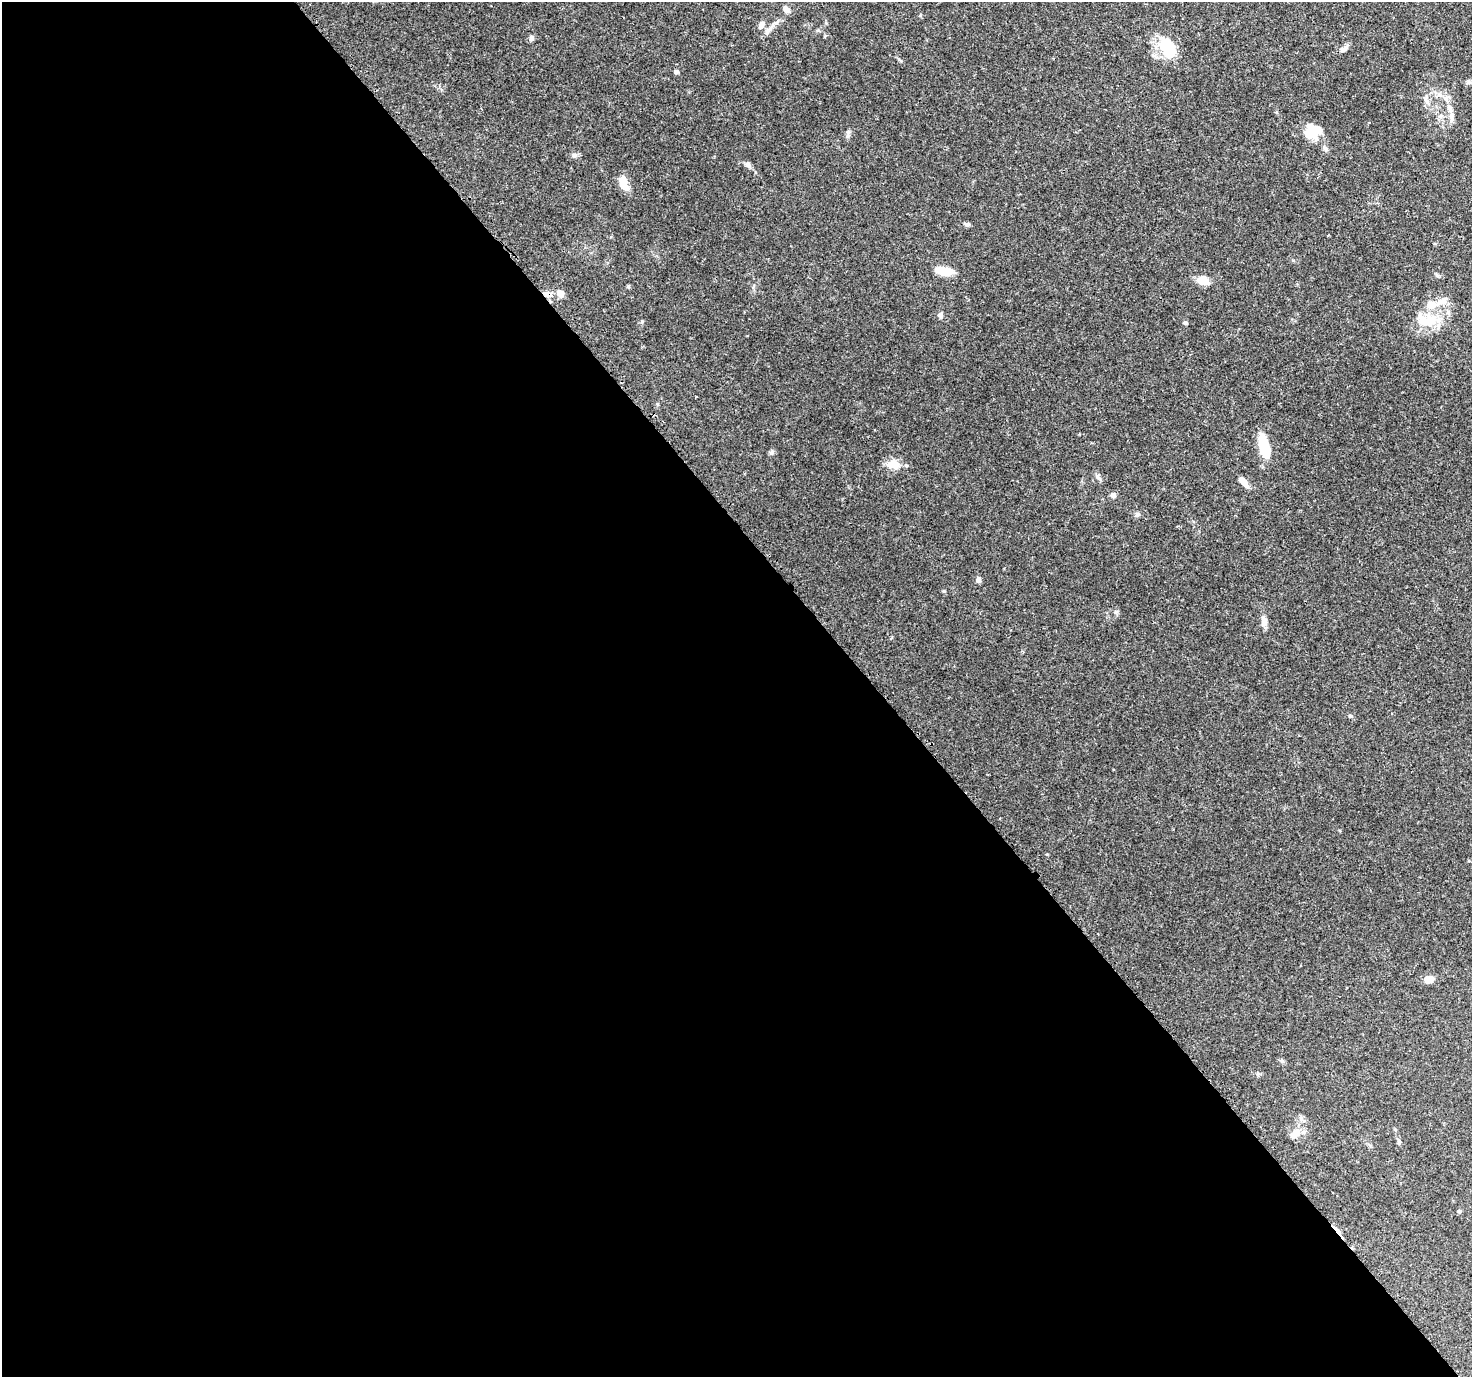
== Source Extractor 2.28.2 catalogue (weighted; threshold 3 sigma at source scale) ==
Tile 9 of 4 x 4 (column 1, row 3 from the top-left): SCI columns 118-1587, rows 1629-3003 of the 6116 x 6065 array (HDU 1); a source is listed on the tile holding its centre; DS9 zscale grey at full resolution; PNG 1474 x 1379 px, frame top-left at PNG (2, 2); no overlay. Shown black and unused: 60% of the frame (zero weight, under 3 of 4 exposures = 9% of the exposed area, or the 3 px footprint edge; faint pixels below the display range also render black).
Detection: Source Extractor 2.28.2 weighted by HDU 2 'WHT'; one run over the whole footprint, this tile lists its part. Background 0.151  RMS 0.0043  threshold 0.0194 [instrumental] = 3 sigma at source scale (4.5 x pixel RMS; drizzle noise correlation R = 1.50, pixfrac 1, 0.0396/0.0396 arcsec/px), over >= 5 px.
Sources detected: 42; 1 inside a brighter object's white glare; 1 cosmic-ray / hot-pixel residue — not listed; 2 inside a brighter listed object's ellipse — not listed separately; the other 38 listed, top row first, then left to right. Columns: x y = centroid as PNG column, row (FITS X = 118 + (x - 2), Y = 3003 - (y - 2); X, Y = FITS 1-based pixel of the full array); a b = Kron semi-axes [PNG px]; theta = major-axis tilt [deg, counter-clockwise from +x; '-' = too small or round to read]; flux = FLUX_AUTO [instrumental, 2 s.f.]
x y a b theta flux
786 10 8 6 -39 2.5
761 25 11 7 52 1.7
768 30 13 5 51 2
531 38 7 6 - 1.1
1167 47 27 17 -64 13
1344 49 11 6 34 1.6
676 72 6 5 - 0.82
1468 82 7 4 -90 0.75
1426 100 10 5 -70 1.5
1451 116 11 6 -85 2.1
1312 132 22 12 26 8.3
1325 149 8 5 -40 1.1
574 155 8 6 -15 1.1
748 165 9 6 -47 1.5
623 182 14 8 -75 6.6
968 224 7 5 6 0.84
944 271 16 8 -9 8
1203 281 9 7 -11 7.5
628 286 5 3 - 0.45
560 293 10 8 -33 2.8
547 294 11 7 -8 2.5
1431 305 15 11 5 4.6
940 315 7 6 - 1.2
1424 319 21 15 -38 8.5
1185 323 5 4 - 0.61
1264 447 29 11 -74 9.8
772 452 6 6 - 0.82
893 464 17 11 -8 4.8
1243 482 15 5 -50 3
1113 495 7 7 - 1.3
1137 515 7 6 - 0.97
978 580 6 5 - 1.6
1264 622 13 6 -86 2.1
1350 716 5 4 - 0.56
1428 979 7 6 - 4
1282 1061 5 5 - 0.63
1295 1134 14 9 39 3.7
1459 1211 6 3 -19 0.43
Overlapping masked pixels (flux is a lower limit): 1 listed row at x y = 547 294
Unlisted compact peaks at least as high as the median listed source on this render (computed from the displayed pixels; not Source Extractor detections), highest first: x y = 642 321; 1097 476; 944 591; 1438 276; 848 132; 1116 612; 1293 260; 1047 854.